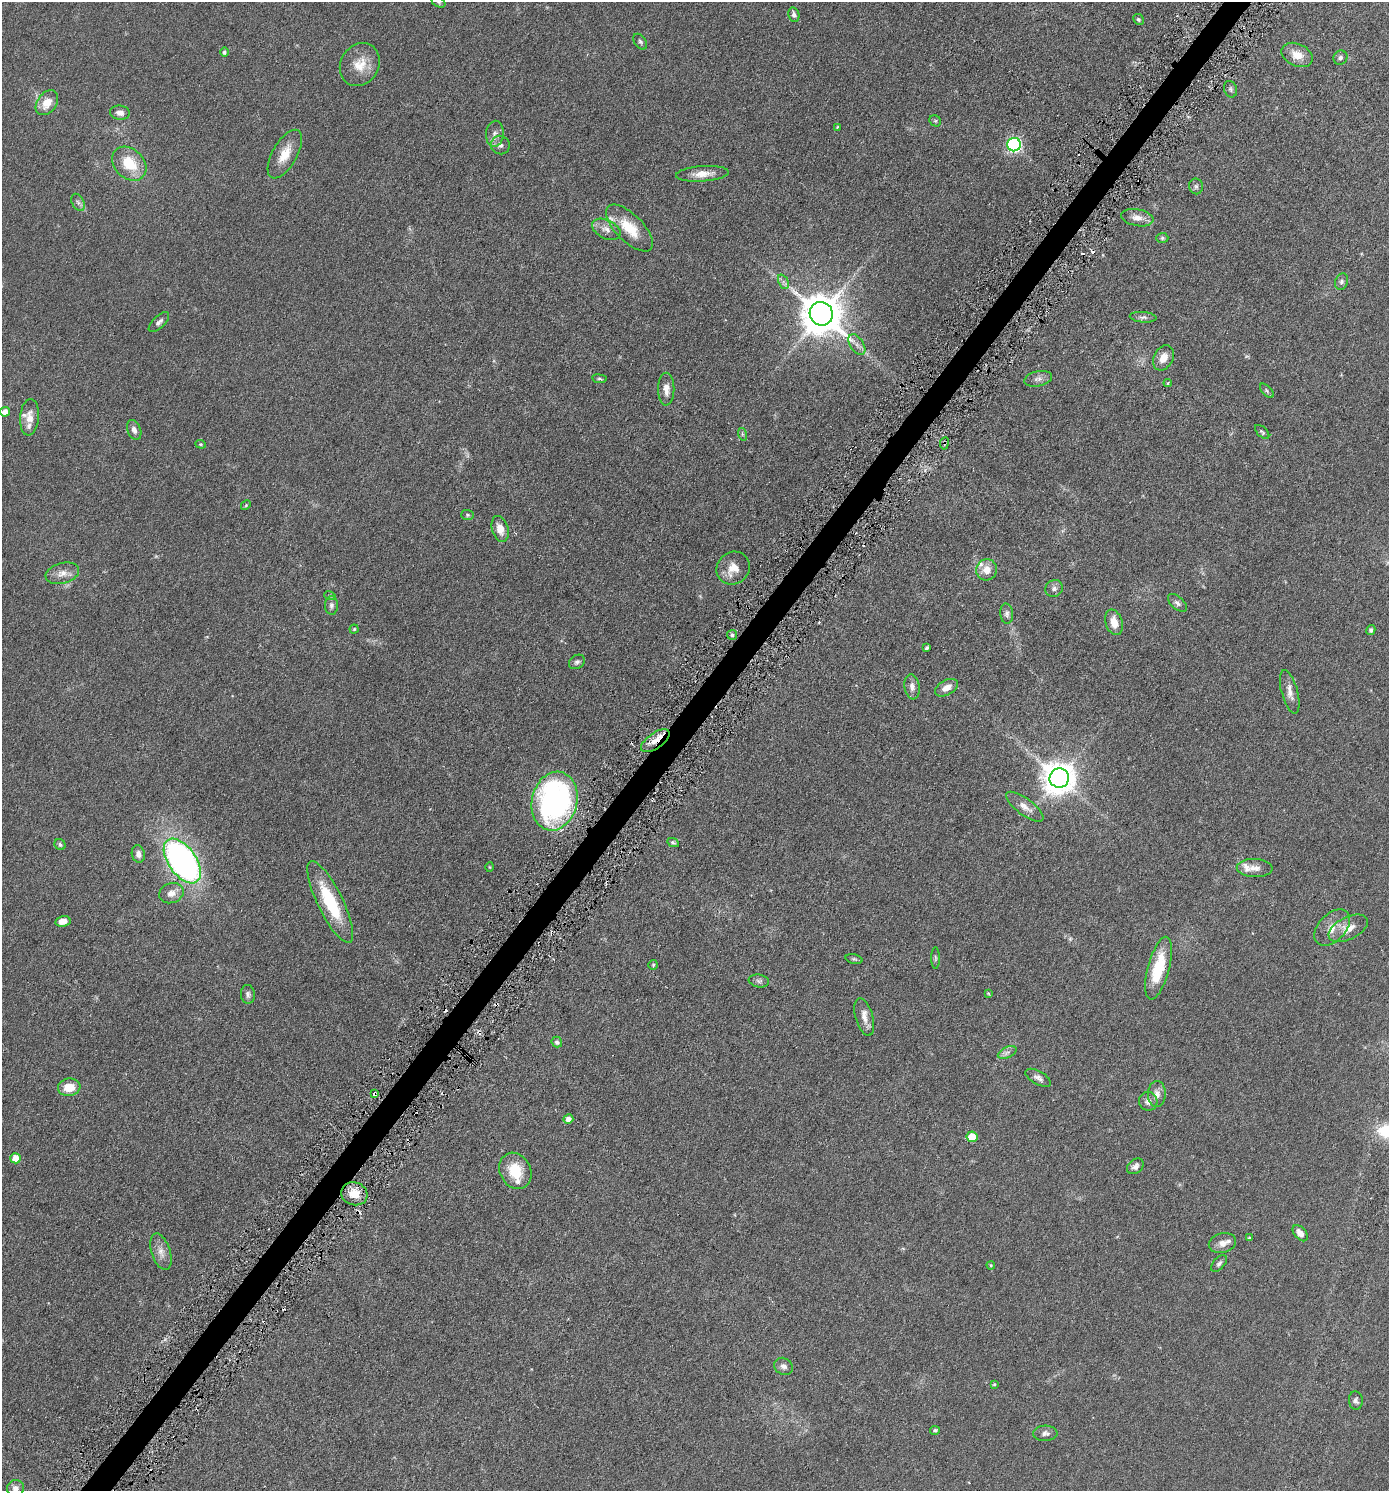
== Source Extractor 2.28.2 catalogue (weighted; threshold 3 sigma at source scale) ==
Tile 7 of 4 x 4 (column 3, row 2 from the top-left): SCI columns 2930-4316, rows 3001-4489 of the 6001 x 5996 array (HDU 1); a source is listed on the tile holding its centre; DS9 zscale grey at full resolution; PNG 1391 x 1493 px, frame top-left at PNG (2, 2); each listed source drawn as its Kron ellipse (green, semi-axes under 4 px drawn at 4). Shown black and unused: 2% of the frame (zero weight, under 3 of 6 exposures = <1% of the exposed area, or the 3 px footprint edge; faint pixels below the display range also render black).
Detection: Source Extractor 2.28.2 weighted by HDU 2 'WHT'; one run over the whole footprint, this tile lists its part. Background 0.0567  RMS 0.0059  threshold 0.0242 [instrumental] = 3 sigma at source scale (4.09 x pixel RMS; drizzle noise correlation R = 1.36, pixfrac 0.8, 0.05/0.05 arcsec/px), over >= 5 px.
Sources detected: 131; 1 too faint to see at this stretch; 11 cosmic-ray / hot-pixel residue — neither listed nor drawn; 7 inside a brighter listed object's ellipse — not listed separately; the other 112 listed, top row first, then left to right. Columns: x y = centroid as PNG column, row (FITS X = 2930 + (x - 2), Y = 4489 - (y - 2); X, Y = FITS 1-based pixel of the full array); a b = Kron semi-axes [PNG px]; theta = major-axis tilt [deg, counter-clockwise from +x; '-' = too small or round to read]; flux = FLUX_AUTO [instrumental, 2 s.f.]
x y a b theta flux
439 2 7 5 -28 0.9
794 15 7 5 -77 1.5
1138 19 5 5 - 0.88
640 42 9 5 -56 1.2
224 52 4 4 - 1.1
1297 55 16 11 -25 6.7
1340 58 7 6 - 1.3
360 64 22 19 58 10
1230 89 8 6 -70 1.2
47 103 14 9 54 7.1
120 113 10 7 -6 2.7
935 121 6 5 - 0.66
837 127 4 3 - 0.47
495 134 13 9 85 3.2
500 145 9 9 - 2.5
1014 145 7 6 - 98
285 154 27 12 60 9.1
129 164 19 14 -44 15
702 174 26 7 4 6.3
1196 186 8 7 - 1.3
78 202 9 6 -63 1.6
1137 218 16 8 -11 4.1
629 228 30 13 -45 14
606 229 15 9 -26 3.7
1162 238 6 5 - 0.81
783 282 7 5 -65 1.4
1342 282 8 6 70 1.3
821 314 12 11 - 1700
1143 317 13 5 -5 1.6
159 322 13 6 44 1.9
857 345 11 6 -57 2.4
1163 358 13 9 62 5.3
599 379 7 4 -7 0.89
1038 379 14 7 12 2.3
1168 383 4 3 - 0.54
666 389 16 8 -90 4.4
1267 391 9 4 -46 0.88
5 412 5 4 - 3.8
29 417 18 9 85 5.1
134 430 10 6 -69 2.2
1262 432 9 4 -45 0.95
742 434 6 4 -72 0.74
944 443 6 3 81 0.82
201 444 5 4 - 0.68
246 505 5 4 - 0.64
467 515 6 5 - 0.82
500 529 13 8 -73 5.4
733 568 17 16 - 7.2
987 570 11 10 - 5.3
62 573 17 10 16 4.4
1054 588 9 8 - 2
330 596 6 3 -17 0.57
1177 603 11 6 -42 1.7
331 605 9 6 89 1.8
1007 614 10 6 -85 1.8
1114 622 13 8 -73 6.1
354 629 4 4 - 0.63
1371 630 5 4 - 0.97
732 635 5 5 - 0.91
927 648 4 3 - 1
577 662 8 6 34 1.5
912 687 12 7 -82 2.7
947 688 12 7 29 4.4
1290 692 22 8 -74 4.4
655 741 16 7 35 5.8
1059 778 10 9 - 920
554 801 30 22 77 120
1025 807 22 8 -37 4.7
673 843 6 4 -25 0.81
60 844 6 5 - 1.1
138 854 9 6 -78 2.7
182 861 25 14 -55 190
490 867 5 3 - 0.42
1255 868 18 9 -3 4
171 893 12 10 20 4
330 902 45 12 -64 29
63 921 7 5 10 3.1
1332 928 21 13 45 7
1348 928 21 11 26 6.5
935 958 11 4 -89 0.88
854 959 8 5 -14 0.88
653 965 5 5 - 0.68
1158 968 32 10 75 20
759 981 10 6 -10 1.5
988 993 3 3 - 0.47
248 994 9 7 -84 1.7
864 1017 19 8 -75 4.6
557 1042 5 5 - 1.6
1007 1053 10 5 24 1.8
1038 1078 14 6 -30 2.3
69 1087 11 8 8 8.1
375 1094 4 3 - 1.1
1157 1094 13 9 88 2.9
1148 1101 9 9 - 2.8
568 1119 5 5 - 2.9
972 1137 5 5 - 12
15 1158 5 5 - 8.7
1135 1166 9 7 39 2
515 1171 19 15 -63 14
354 1194 13 11 -16 7.9
1300 1233 9 6 -49 3.7
1249 1238 3 3 - 0.73
1222 1243 14 10 13 3.7
161 1252 19 9 -72 4.3
1219 1263 10 5 49 1.4
991 1265 4 3 - 0.5
783 1366 10 8 -32 2.2
994 1384 4 3 - 0.62
1356 1400 9 7 -85 1.5
935 1430 5 4 - 0.83
1045 1433 12 7 1 2.1
15 1488 8 8 - 2.6
Overlapping masked pixels (flux is a lower limit): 3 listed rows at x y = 944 443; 655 741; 375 1094
Isophote crosses this tile's border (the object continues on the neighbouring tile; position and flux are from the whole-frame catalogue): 2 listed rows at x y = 439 2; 15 1488